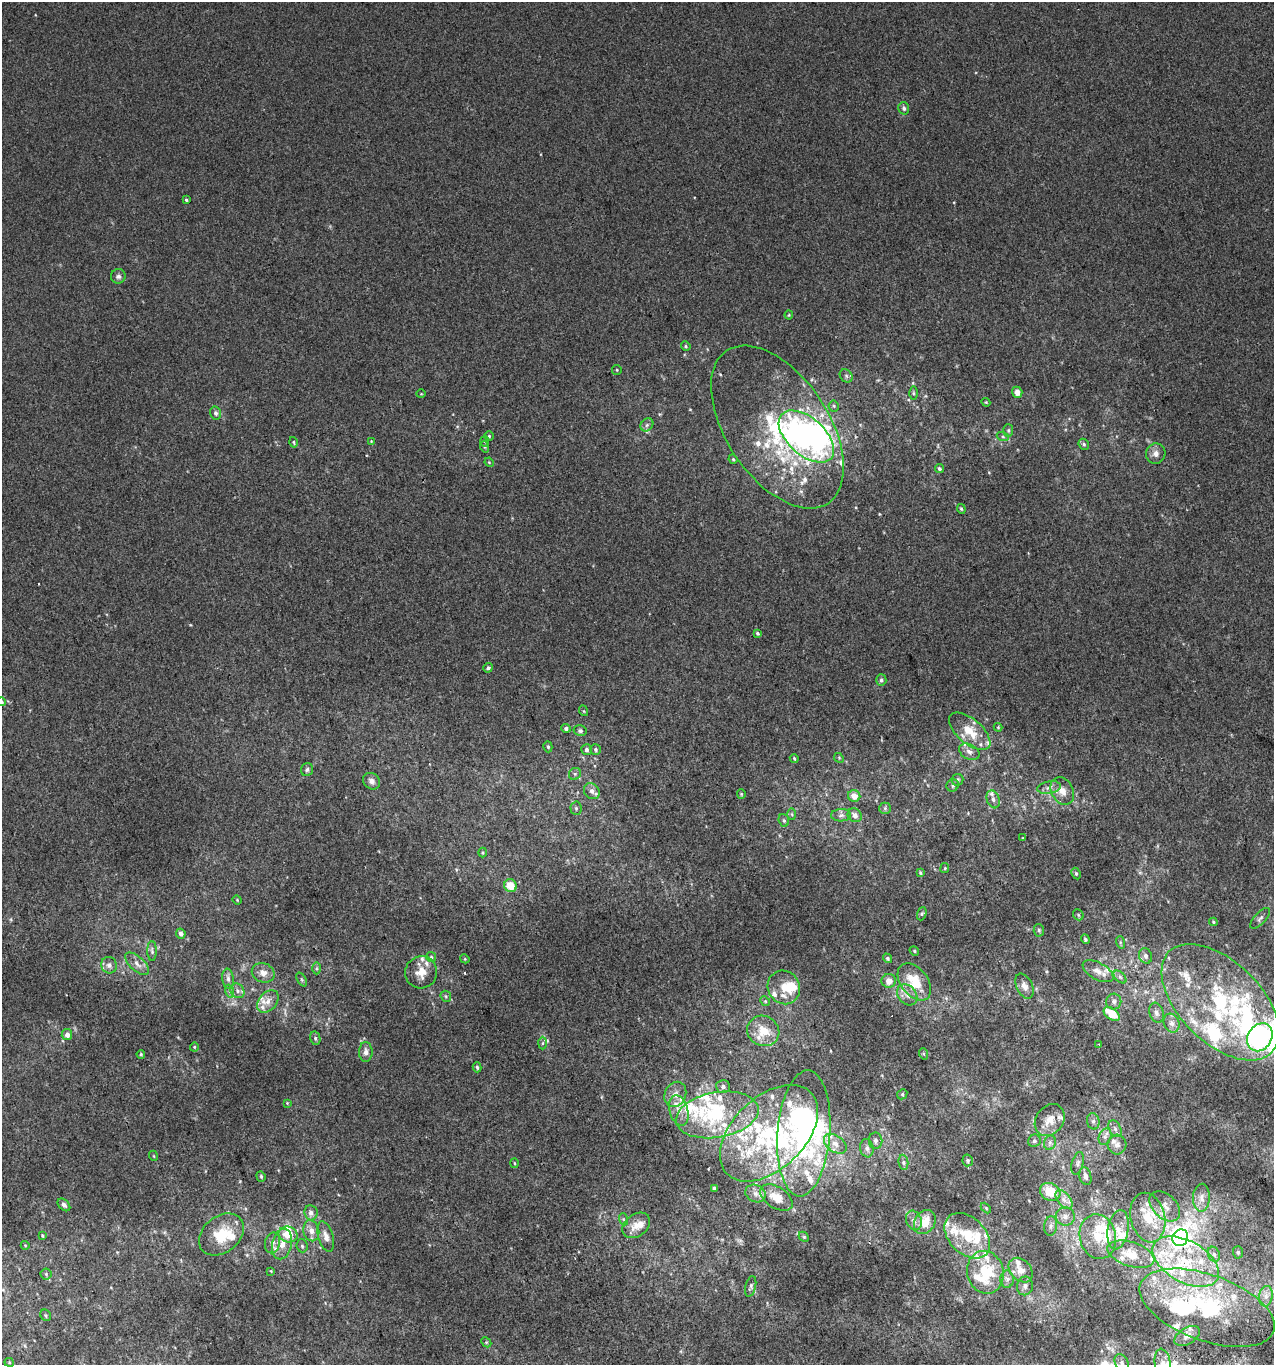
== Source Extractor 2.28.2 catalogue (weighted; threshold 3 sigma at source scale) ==
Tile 6 of 4 x 4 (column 2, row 2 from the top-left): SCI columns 1358-2629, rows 2770-4132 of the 5313 x 5536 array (HDU 1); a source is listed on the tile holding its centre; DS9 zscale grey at full resolution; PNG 1276 x 1367 px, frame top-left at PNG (2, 2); each listed source drawn as its Kron ellipse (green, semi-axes under 4 px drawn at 4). Shown black and unused: <1% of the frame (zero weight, under 2 of 3 exposures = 2% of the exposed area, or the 3 px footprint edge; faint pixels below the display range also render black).
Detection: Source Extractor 2.28.2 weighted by HDU 2 'WHT'; one run over the whole footprint, this tile lists its part. Background 0.00305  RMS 0.0074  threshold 0.0333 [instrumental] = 3 sigma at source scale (4.5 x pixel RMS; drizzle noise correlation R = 1.50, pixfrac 1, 0.0396/0.0396 arcsec/px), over >= 5 px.
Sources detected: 281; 2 too faint to see at this stretch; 7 inside a brighter object's white glare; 3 cosmic-ray / hot-pixel residue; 1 long thin detection or spike segment (spike, bleed or trail) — neither listed nor drawn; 76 inside a brighter listed object's ellipse — not listed separately; the other 192 listed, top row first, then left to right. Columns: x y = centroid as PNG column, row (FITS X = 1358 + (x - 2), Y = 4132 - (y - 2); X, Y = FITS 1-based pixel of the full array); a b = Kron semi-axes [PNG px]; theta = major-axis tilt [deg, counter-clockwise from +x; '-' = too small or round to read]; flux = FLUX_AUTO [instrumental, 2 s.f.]
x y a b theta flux
904 108 6 5 - 1.9
186 200 4 3 - 1
118 276 7 7 - 2.2
789 315 4 4 - 0.72
686 346 5 4 - 0.95
617 370 5 4 - 0.76
846 376 7 6 - 1.9
1017 392 6 5 - 5.5
913 393 6 4 -89 1
421 394 5 3 - 0.56
986 402 4 4 - 0.77
834 406 5 5 - 1.2
216 413 7 5 -74 2.1
647 425 7 5 47 2
777 427 92 51 -56 140
1008 430 6 5 - 1.1
489 436 4 4 - 0.93
806 437 33 18 -42 170
1003 437 6 4 -19 1.1
371 441 4 4 - 0.46
485 441 5 3 - 0.73
293 442 5 3 - 0.81
1084 444 6 5 - 1.2
485 447 6 4 -72 0.92
1156 453 10 9 - 4.2
733 459 5 4 - 0.89
489 462 5 4 - 0.67
939 469 5 4 - 1.2
961 509 5 4 - 0.87
757 633 4 3 - 1.1
488 668 5 4 - 1.6
881 680 6 5 - 1.4
2 702 4 4 - 1.1
584 711 5 3 - 0.65
998 727 4 4 - 0.69
566 728 5 4 - 2
580 731 6 5 - 1.7
970 731 25 12 -40 15
548 747 5 4 - 1.2
586 750 5 5 - 2.1
596 750 5 5 - 1.3
969 752 11 7 -27 3.8
794 758 4 3 - 0.86
839 758 5 4 - 0.83
307 770 6 6 - 1.7
575 774 6 5 - 1.5
957 780 6 6 - 1.7
372 781 9 7 -39 3.3
953 785 6 6 - 1.6
1049 788 12 6 10 3.3
592 791 8 7 - 4
1062 791 14 11 -62 7.6
741 794 5 4 - 0.8
854 796 6 6 - 6.8
993 799 9 6 -71 2.9
576 808 7 5 -88 1.4
885 808 6 5 - 1.3
792 814 6 4 -88 1.1
841 815 10 6 2 2.7
855 815 7 6 - 4
784 820 6 5 - 1.3
1023 838 4 2 - 0.48
483 852 5 3 - 0.86
945 868 5 4 - 0.81
920 873 4 3 - 0.79
1076 874 6 4 -64 1
510 886 7 6 - 12
237 900 5 4 - 0.71
922 914 7 4 69 1.4
1078 915 6 5 - 1.1
1260 918 13 5 47 2.4
1213 922 4 3 - 0.88
1039 930 6 5 - 1.4
181 933 5 4 - 2.7
1085 939 5 4 - 1.1
1120 942 6 4 -73 1.2
152 951 10 4 -90 1.7
914 951 5 4 - 0.92
1145 956 8 6 -69 2.7
431 957 5 5 - 1.1
887 958 5 4 - 1.3
465 959 5 3 - 0.71
137 964 15 7 -42 4.7
109 965 8 7 - 3.1
316 968 6 4 90 1.3
1098 971 17 8 -29 6.8
421 972 16 16 - 9.8
263 973 12 9 -23 5.9
1120 977 8 4 -45 1.8
228 979 10 6 -84 2.9
302 980 7 4 -59 1.4
889 981 7 7 - 5.7
914 982 21 13 -52 20
1024 986 13 8 -64 4.6
784 987 17 16 - 12
229 991 6 4 -70 1.6
237 991 8 6 -51 3.2
907 995 12 9 -51 5.2
446 996 6 5 - 1.1
268 1001 13 9 48 6.4
765 1001 5 4 - 0.88
1114 1002 8 7 - 2.7
1220 1002 72 40 -44 110
1156 1013 10 7 -71 3.1
1112 1014 9 5 -37 17
1172 1023 9 7 -67 3.8
763 1031 16 15 - 15
67 1035 5 5 - 3.9
1260 1037 15 12 59 150
315 1038 7 5 -77 1.6
542 1043 6 4 88 1.2
1099 1044 4 3 - 0.7
194 1047 4 4 - 0.73
366 1052 10 6 89 3.5
141 1054 4 3 - 0.88
924 1054 6 3 -71 0.93
477 1067 5 3 - 1.2
723 1086 7 6 - 2.4
675 1094 13 10 66 7
902 1094 5 4 - 0.96
287 1103 4 4 - 0.62
679 1110 15 9 -75 8.6
717 1115 42 22 10 56
1050 1120 17 13 54 9
1093 1121 8 6 -77 2.2
1115 1129 9 6 -64 2.4
769 1133 58 36 44 100
804 1133 63 26 86 120
1105 1137 8 6 70 2.6
876 1141 8 7 - 2.3
1034 1141 6 6 - 1.8
1050 1143 7 5 71 1.9
835 1144 13 8 -34 5.8
1117 1145 10 9 - 3.8
867 1148 9 6 -81 2.7
154 1156 5 3 - 0.63
968 1160 6 5 - 1.3
903 1162 7 5 -85 1.5
514 1163 5 3 - 0.64
1078 1163 11 5 74 2.2
261 1176 5 4 - 0.97
1085 1176 9 6 -74 3.2
714 1188 4 3 - 1.3
1050 1192 10 8 -27 18
755 1193 10 8 -25 4.4
776 1198 18 10 -33 11
1201 1198 14 8 87 5.4
1064 1200 11 6 -52 4.4
64 1205 7 5 -46 1.8
1165 1206 18 11 -43 7.4
986 1208 6 4 -46 0.83
311 1213 7 6 - 3.9
1065 1216 9 9 - 4.3
1148 1218 25 17 -77 20
623 1219 6 4 -71 1
914 1220 10 7 -69 3.8
925 1222 13 10 57 12
636 1225 15 11 38 8.3
1051 1226 9 6 83 2.7
1118 1230 20 10 80 9.4
311 1231 10 8 -78 6.1
221 1234 25 18 38 26
288 1234 9 8 - 11
42 1235 3 2 - 0.83
326 1236 16 7 -73 5.3
967 1236 26 18 -45 25
804 1237 6 4 -44 1.1
1098 1237 22 18 -77 17
1180 1238 8 7 - 530
272 1243 10 7 77 3.4
282 1244 15 9 77 8.3
25 1245 4 3 - 0.5
302 1246 6 5 - 1.3
1238 1252 6 5 - 1.3
1131 1254 24 12 -18 13
1214 1254 8 6 -68 2.4
1186 1262 36 20 -30 47
1021 1270 14 10 -46 6.9
271 1271 4 4 - 0.6
985 1272 21 18 -76 32
46 1274 5 5 - 1.1
1007 1279 8 7 - 2.8
751 1286 10 5 77 1.8
1025 1286 9 8 - 3.2
1266 1296 10 6 81 4.1
1207 1308 71 33 -20 82
46 1315 6 5 - 1.2
1187 1336 14 8 32 3.9
486 1342 6 4 -45 0.91
9 1362 4 4 - 0.76
1122 1363 9 6 -64 2.5
1163 1364 15 8 -80 6.8
Overlapping masked pixels (flux is a lower limit): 1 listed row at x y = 804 1133
Isophote crosses this tile's border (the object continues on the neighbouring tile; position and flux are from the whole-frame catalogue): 4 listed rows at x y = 2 702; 1207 1308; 1122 1363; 1163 1364
Unlisted compact peaks at least as high as the median listed source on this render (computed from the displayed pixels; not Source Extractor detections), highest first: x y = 190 625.